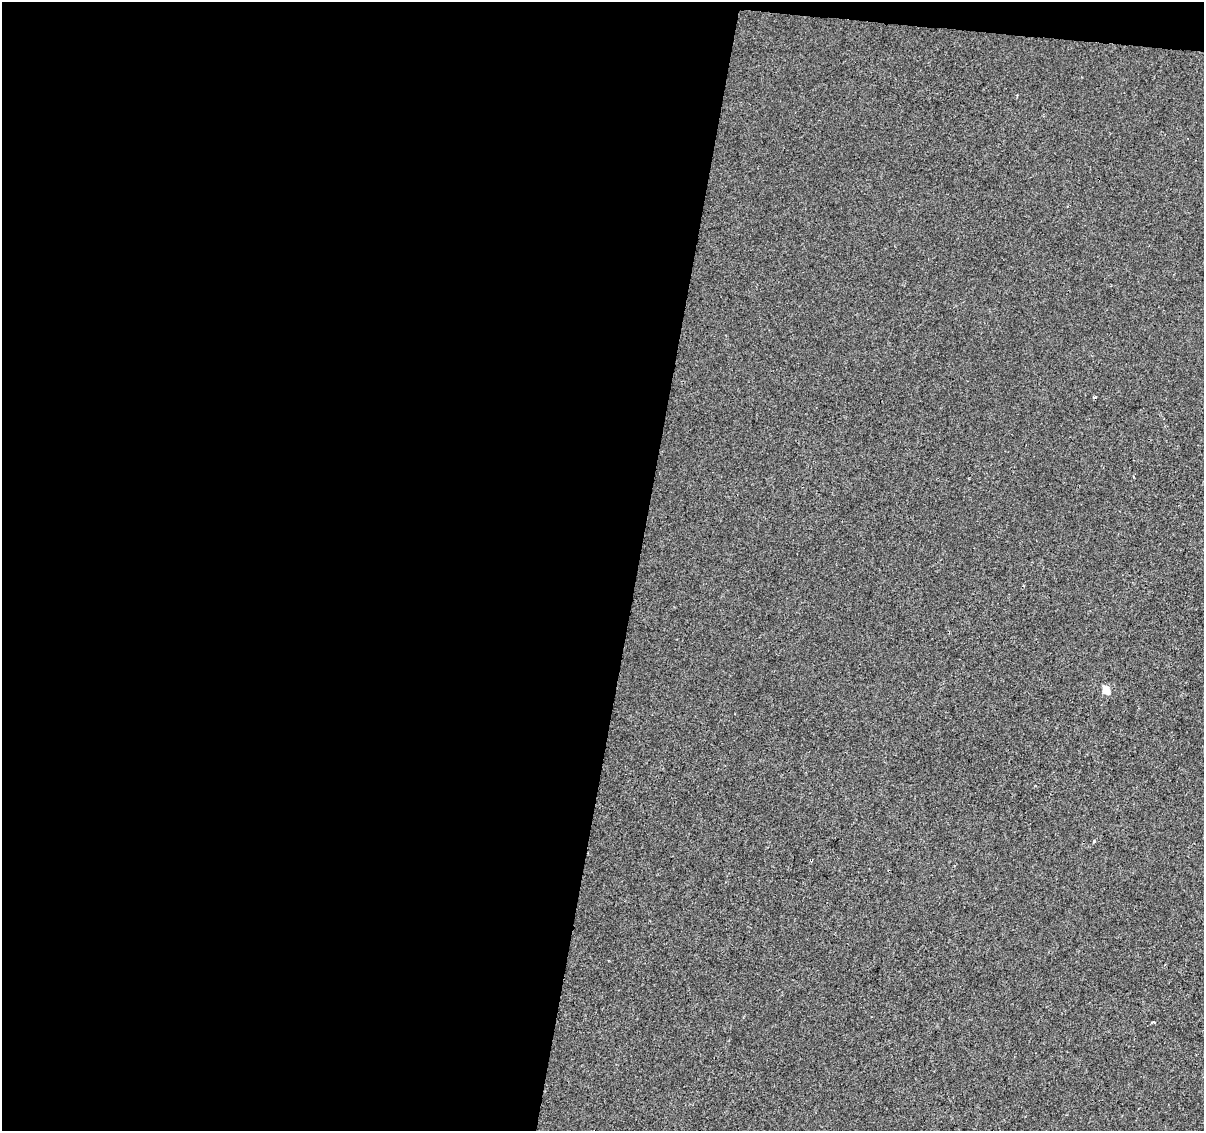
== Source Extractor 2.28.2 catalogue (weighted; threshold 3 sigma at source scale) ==
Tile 1 of 4 x 4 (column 1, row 1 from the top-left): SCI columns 1-1202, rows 3614-4742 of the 4812 x 5026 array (HDU 1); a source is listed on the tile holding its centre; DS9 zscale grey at full resolution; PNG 1206 x 1133 px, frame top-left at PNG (2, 2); no overlay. Shown black and unused: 54% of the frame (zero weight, under 2 of 3 exposures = <1% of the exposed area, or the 3 px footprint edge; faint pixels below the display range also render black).
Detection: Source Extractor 2.28.2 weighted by HDU 2 'WHT'; one run over the whole footprint, this tile lists its part. Background 4.25e-04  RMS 0.0042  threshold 0.019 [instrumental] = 3 sigma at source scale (4.5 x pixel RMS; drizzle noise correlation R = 1.50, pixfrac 1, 0.0396/0.0396 arcsec/px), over >= 5 px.
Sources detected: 4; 1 cosmic-ray / hot-pixel residue — not listed; the other 3 listed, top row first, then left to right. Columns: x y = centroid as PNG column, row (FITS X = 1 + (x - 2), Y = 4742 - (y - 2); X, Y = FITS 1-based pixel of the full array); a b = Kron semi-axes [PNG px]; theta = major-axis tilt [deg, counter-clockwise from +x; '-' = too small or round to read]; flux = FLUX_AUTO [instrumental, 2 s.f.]
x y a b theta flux
1106 690 5 5 - 9.8
1094 841 5 3 - 0.38
1152 1022 3 2 - 0.77